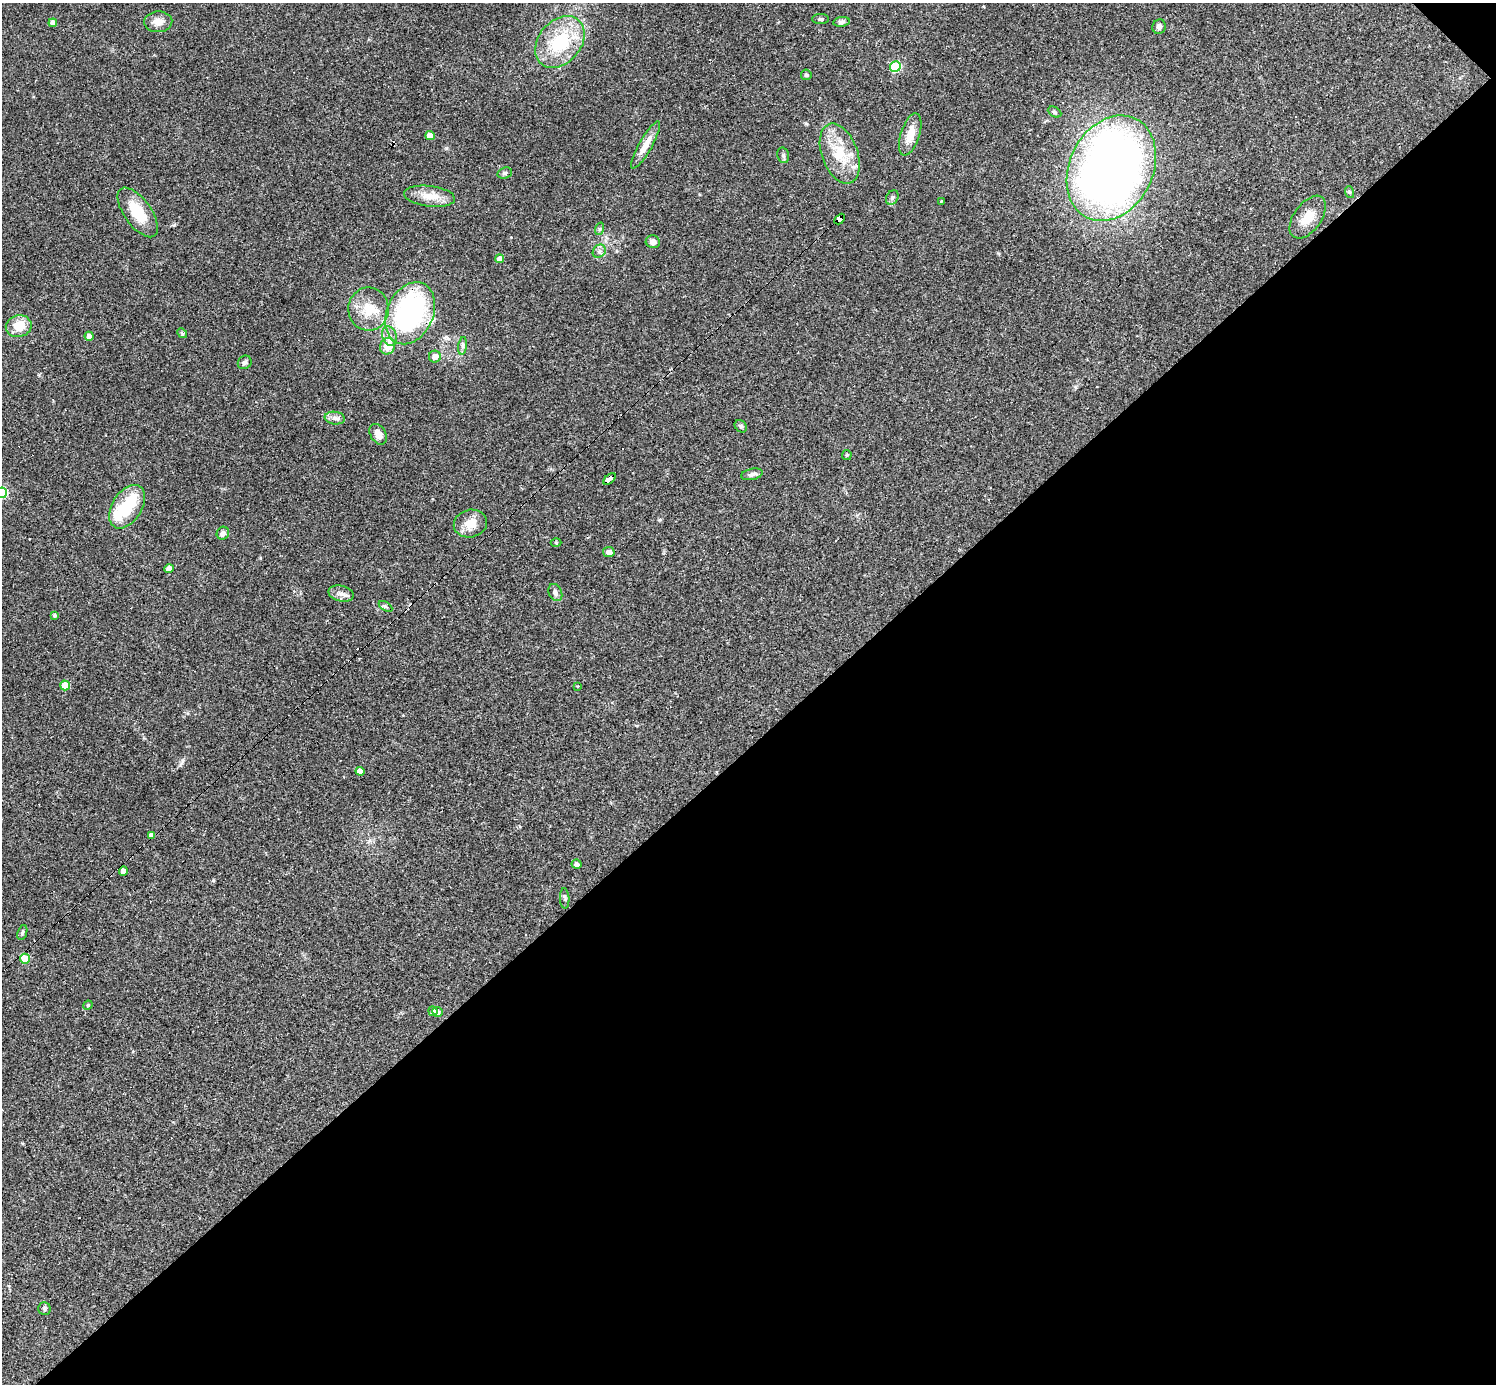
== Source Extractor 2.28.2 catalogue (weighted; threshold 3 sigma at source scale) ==
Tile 12 of 4 x 4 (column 4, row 3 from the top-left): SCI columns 4484-5977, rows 1678-3059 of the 5977 x 5977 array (HDU 1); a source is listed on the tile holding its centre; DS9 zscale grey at full resolution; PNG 1498 x 1386 px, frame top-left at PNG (2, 3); each listed source drawn as its Kron ellipse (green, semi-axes under 4 px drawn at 4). Shown black and unused: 46% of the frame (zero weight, under 3 of 4 exposures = <1% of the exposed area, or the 3 px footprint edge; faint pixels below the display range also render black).
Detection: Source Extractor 2.28.2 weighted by HDU 2 'WHT'; one run over the whole footprint, this tile lists its part. Background 0.0358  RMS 0.0044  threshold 0.0196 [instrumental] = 3 sigma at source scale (4.5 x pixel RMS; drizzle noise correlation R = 1.50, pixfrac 1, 0.05/0.05 arcsec/px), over >= 5 px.
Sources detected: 78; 2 inside a brighter object's white glare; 8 cosmic-ray / hot-pixel residue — neither listed nor drawn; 1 inside a brighter listed object's ellipse — not listed separately; the other 67 listed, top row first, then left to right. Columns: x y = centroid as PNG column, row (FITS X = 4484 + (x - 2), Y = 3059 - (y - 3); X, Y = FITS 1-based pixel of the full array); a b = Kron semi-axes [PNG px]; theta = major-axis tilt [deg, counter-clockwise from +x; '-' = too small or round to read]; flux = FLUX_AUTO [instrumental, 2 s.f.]
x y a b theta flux
821 19 8 5 0 0.78
158 22 14 10 3 3.7
841 22 8 5 8 1.2
53 23 4 4 - 2.7
1159 27 7 6 - 1.6
560 42 29 21 50 26
895 67 5 5 - 30
806 75 5 5 - 0.76
1055 112 7 5 -28 0.85
910 134 22 9 72 6.7
430 136 4 4 - 5.4
646 145 27 6 60 5.7
840 154 31 18 -69 15
783 155 8 6 -76 0.97
1111 168 55 41 63 360
505 173 7 5 20 0.85
1349 192 6 4 -71 0.51
430 196 26 10 -7 6.6
892 198 7 6 - 1.1
941 201 4 4 - 0.31
138 212 29 13 -54 12
1308 217 24 13 54 7.3
840 219 6 4 47 110
599 229 6 4 71 0.65
653 242 7 6 - 2.1
599 251 7 6 - 1.3
500 259 4 4 - 3.6
368 309 21 20 - 11
410 313 32 23 66 88
19 326 13 11 12 8.2
182 333 5 4 - 0.59
89 336 4 4 - 2.2
389 336 10 7 -68 2.2
387 346 8 7 - 7.1
463 346 9 4 82 1.1
435 357 6 6 - 3
245 362 7 6 - 1
335 418 10 6 -7 1.8
741 426 7 5 -45 0.96
378 434 11 7 -58 3.1
847 455 5 4 - 0.49
752 474 11 5 12 1.6
609 479 7 4 42 52
2 493 5 5 - 32
127 507 24 14 58 17
470 523 17 13 13 6.3
223 533 6 6 - 1.8
556 543 5 3 - 0.39
609 552 6 5 - 1.4
169 569 5 4 - 4.5
555 592 9 6 -65 1.8
341 594 13 8 -14 2.5
385 606 7 4 -31 0.8
55 615 3 3 - 0.95
65 685 5 5 - 7.9
578 686 3 3 - 0.46
360 771 4 4 - 2.9
152 835 4 4 - 2.8
576 864 5 4 - 1.5
123 871 5 4 - 4.1
565 898 10 4 -88 0.91
22 932 8 4 71 0.75
25 959 5 5 - 14
88 1005 5 3 - 0.46
433 1011 5 4 - 2.6
437 1012 5 5 - 2.2
44 1309 6 6 - 0.97
Overlapping masked pixels (flux is a lower limit): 4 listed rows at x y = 840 219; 410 313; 609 479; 152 835
Isophote crosses this tile's border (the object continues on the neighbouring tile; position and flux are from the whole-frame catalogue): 1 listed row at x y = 2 493